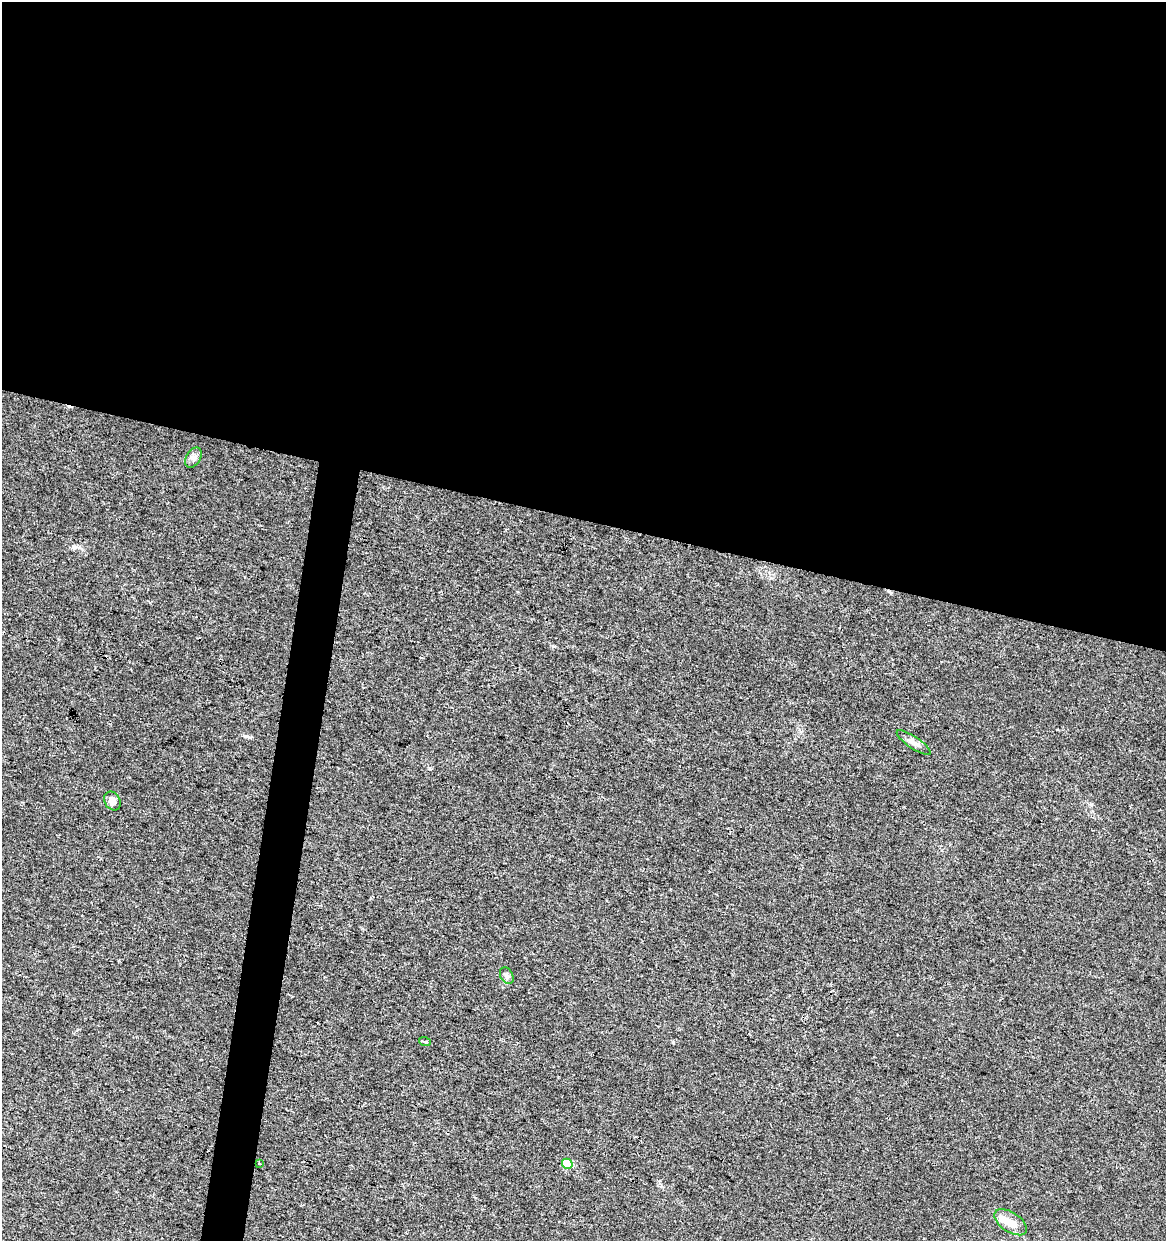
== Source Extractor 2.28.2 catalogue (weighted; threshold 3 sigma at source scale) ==
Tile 3 of 4 x 4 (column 3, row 1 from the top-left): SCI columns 2549-3712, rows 3724-4962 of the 5159 x 4962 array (HDU 1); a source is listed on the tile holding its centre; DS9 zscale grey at full resolution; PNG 1168 x 1243 px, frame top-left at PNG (2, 2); each listed source drawn as its Kron ellipse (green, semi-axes under 4 px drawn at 4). Shown black and unused: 44% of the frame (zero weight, under 3 of 4 exposures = <1% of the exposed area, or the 3 px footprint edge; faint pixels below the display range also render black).
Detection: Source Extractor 2.28.2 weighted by HDU 2 'WHT'; one run over the whole footprint, this tile lists its part. Background 0.00577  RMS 0.0027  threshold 0.0121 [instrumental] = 3 sigma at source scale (4.5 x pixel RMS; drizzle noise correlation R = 1.50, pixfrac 1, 0.0396/0.0396 arcsec/px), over >= 5 px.
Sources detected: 10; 1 cosmic-ray / hot-pixel residue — neither listed nor drawn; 1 inside a brighter listed object's ellipse — not listed separately; the other 8 listed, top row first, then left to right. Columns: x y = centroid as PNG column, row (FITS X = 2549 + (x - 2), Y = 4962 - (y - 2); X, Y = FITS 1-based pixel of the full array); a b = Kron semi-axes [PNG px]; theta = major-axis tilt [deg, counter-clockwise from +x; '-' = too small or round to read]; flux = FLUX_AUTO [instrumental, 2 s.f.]
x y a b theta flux
193 458 11 7 60 1.1
914 743 20 6 -34 1.5
112 801 10 7 -59 1.4
507 976 9 6 -60 0.75
425 1042 6 3 -19 0.31
259 1163 3 3 - 0.25
567 1164 5 4 - 9.5
1011 1222 18 9 -33 3.1